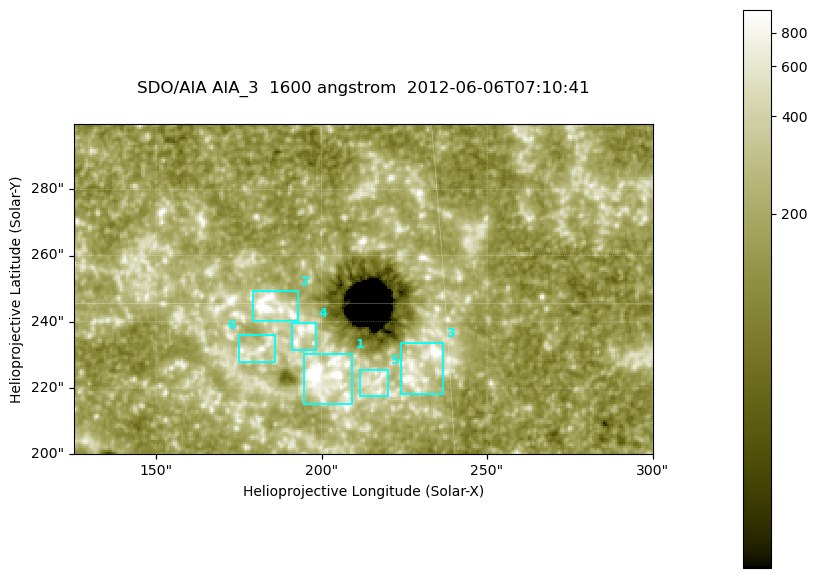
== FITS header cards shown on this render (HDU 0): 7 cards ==
TELESCOP= 'SDO/AIA '
INSTRUME= 'AIA_3   '
WAVELNTH=                 1600
WAVEUNIT= 'angstrom'
DATE-OBS= '2012-06-06T07:10:41.12'
CTYPE1  = 'HPLN-TAN'
CTYPE2  = 'HPLT-TAN'

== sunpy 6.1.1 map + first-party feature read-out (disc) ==
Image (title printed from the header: SDO/AIA AIA_3  1600 angstrom  2012-06-06T07:10:41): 287 x 164 px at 0.609 arcsec/px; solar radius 946 arcsec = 1552 px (partial field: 0.6% of the solar disc is inside the frame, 100% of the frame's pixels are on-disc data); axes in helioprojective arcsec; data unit not stated in the header (colour bar unlabelled)
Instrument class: DISC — disc imager (sunpy class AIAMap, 1600 A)
Bright regions (active regions / flare kernels): reference = the on-disc median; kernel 3 px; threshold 5 sigma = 333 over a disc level ~182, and >= 1.15x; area >= 47 px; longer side >= 3 px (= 1.8 arcsec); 6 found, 6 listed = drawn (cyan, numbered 1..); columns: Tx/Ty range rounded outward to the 2 arcsec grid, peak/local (2 s.f.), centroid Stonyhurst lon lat
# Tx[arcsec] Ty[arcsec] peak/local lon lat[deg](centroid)
1 194..210 214..232 15 +13 +14
2 178..194 240..250 14 +12 +15
3 224..238 218..234 7 +14 +14
4 190..198 230..240 5.3 +12 +14
5 210..220 216..226 4.1 +14 +14
6 174..186 228..236 4.3 +11 +14